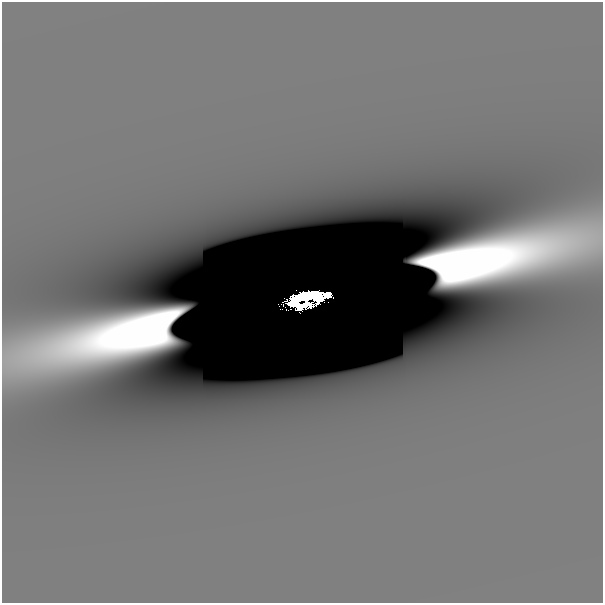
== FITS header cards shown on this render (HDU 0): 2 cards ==
NAXIS1  =                  601
NAXIS2  =                  601

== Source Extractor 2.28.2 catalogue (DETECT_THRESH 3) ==
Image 601 x 601 px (HDU 0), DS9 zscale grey, 1 PNG px = 1 image px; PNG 605 x 605 px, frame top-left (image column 1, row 601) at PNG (2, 2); no overlay
Background -1.02e-10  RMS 6.8e-11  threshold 2.03e-10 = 3 sigma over >= 5 px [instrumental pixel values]
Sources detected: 6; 3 with non-positive FLUX_AUTO (blend fragments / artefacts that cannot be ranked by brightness) are not listed; the other 3 listed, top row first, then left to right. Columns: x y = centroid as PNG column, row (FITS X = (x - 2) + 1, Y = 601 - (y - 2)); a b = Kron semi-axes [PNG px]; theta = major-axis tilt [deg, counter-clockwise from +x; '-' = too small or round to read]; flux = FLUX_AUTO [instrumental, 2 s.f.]
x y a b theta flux
292 97 71 35 0 6.6e-07
306 298 29 9 5 6.6e+00
294 303 14 7 -19 2.0e+00
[3 non-positive-flux detections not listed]